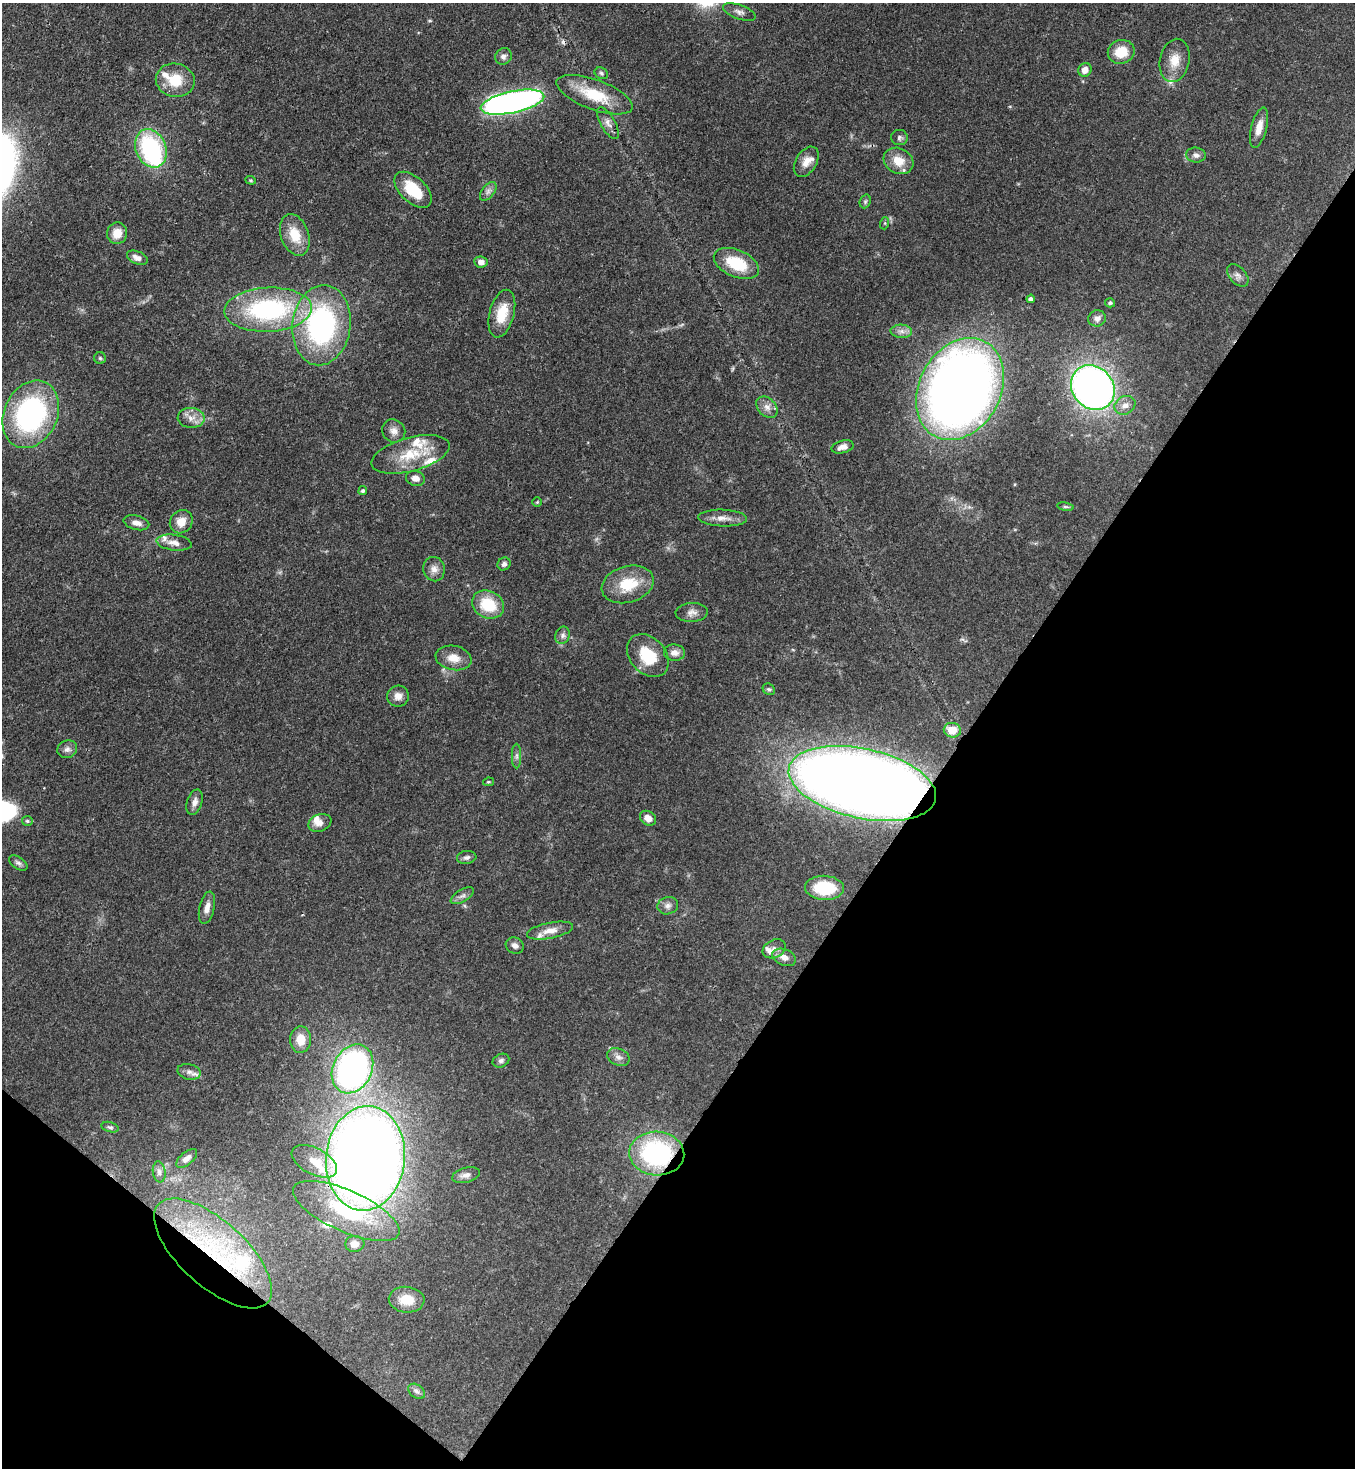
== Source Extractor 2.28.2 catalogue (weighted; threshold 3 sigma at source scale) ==
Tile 15 of 4 x 4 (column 3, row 4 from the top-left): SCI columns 2938-4290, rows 63-1528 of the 6007 x 5986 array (HDU 1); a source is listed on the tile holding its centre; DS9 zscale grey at full resolution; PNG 1357 x 1470 px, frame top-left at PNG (2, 3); each listed source drawn as its Kron ellipse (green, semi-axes under 4 px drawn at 4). Shown black and unused: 34% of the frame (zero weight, under 3 of 4 exposures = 7% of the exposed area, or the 3 px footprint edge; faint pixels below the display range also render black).
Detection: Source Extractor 2.28.2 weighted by HDU 2 'WHT'; one run over the whole footprint, this tile lists its part. Background 0.0969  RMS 0.004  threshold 0.0181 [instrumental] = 3 sigma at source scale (4.5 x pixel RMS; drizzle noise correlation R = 1.50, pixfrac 1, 0.05/0.05 arcsec/px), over >= 5 px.
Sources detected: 116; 1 inside a brighter object's white glare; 2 cosmic-ray / hot-pixel residue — neither listed nor drawn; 14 inside a brighter listed object's ellipse — not listed separately; the other 99 listed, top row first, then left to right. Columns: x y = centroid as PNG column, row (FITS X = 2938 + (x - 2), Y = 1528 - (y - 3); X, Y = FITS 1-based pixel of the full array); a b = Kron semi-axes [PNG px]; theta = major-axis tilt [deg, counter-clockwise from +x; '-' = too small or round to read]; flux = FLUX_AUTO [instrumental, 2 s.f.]
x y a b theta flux
739 12 17 7 -20 1.9
1121 52 13 12 - 8.7
503 56 8 8 - 1.6
1175 60 22 15 78 6.6
1085 70 7 6 - 3.1
601 73 7 5 -29 0.8
175 80 19 16 -10 11
595 95 40 15 -20 16
512 102 32 10 12 190
608 123 18 7 -60 2.7
1259 128 21 8 76 4.5
899 138 8 7 - 1.3
151 148 20 15 -67 46
1196 155 10 7 -7 1.6
898 161 15 12 -29 6.6
806 162 17 10 59 3.9
251 180 5 4 - 0.51
413 190 22 12 -43 14
488 191 11 6 53 1.6
865 201 7 5 70 0.74
885 223 6 4 72 0.5
117 233 11 10 - 5.2
295 235 21 14 -70 9.1
137 258 11 6 -22 2.4
481 262 7 5 -9 2.4
736 263 24 13 -23 16
1238 275 13 8 -48 2.1
1031 299 4 4 - 1.2
1110 303 5 4 - 0.63
268 310 44 22 3 61
502 314 24 12 75 9.6
1097 318 9 8 - 1.9
321 325 40 29 82 81
901 331 11 6 -3 2.1
100 358 6 6 - 0.78
1093 388 24 20 -49 200
960 389 54 41 61 410
1125 405 11 9 27 2.9
767 407 12 9 -45 2.6
31 414 35 26 65 76
191 418 13 10 -3 3.4
394 431 12 11 - 2.6
843 447 11 6 14 2.6
410 454 40 17 15 15
415 478 9 7 -17 2.4
363 491 4 4 - 0.87
537 502 4 4 - 0.39
1065 507 8 4 -8 0.67
723 518 24 8 -2 3.8
181 522 12 11 - 5
136 523 13 7 -15 2.6
174 543 18 8 -7 3.3
504 564 7 6 - 1.5
434 569 12 10 -76 2.9
628 584 26 18 16 14
488 605 16 13 -27 15
692 612 16 9 3 2.7
563 635 9 7 68 1.5
674 653 10 8 -6 2.7
648 655 24 17 -47 14
453 658 18 12 -11 5.3
769 689 6 5 - 0.84
398 696 11 10 - 2.8
952 730 8 7 - 6.6
67 749 10 9 - 1.9
517 756 12 4 90 1.3
488 782 5 4 - 0.46
862 783 75 35 -12 800
195 802 13 7 71 2.1
648 818 9 6 -35 2.7
27 821 5 5 - 0.71
320 823 12 8 20 2.8
467 857 10 6 8 1.3
18 863 10 6 -34 1.2
825 888 19 12 -4 20
462 896 13 6 30 1.7
668 906 10 8 17 1.9
207 908 16 7 77 3
550 931 23 8 11 4.2
515 945 9 7 -28 1.7
774 949 12 9 26 2.3
784 957 12 8 -21 3
301 1040 13 10 -89 6
618 1057 12 8 -24 2
501 1061 8 6 25 1.3
352 1069 25 19 63 130
189 1072 12 7 -14 2.1
110 1127 9 5 -14 0.84
657 1153 27 22 -3 57
187 1158 12 6 39 2.4
365 1158 52 39 84 640
314 1161 24 13 -27 6.8
159 1172 10 6 -82 1.6
466 1175 14 7 13 2.4
346 1211 57 20 -24 31
355 1244 9 8 - 3.2
213 1253 73 33 -42 66
407 1300 18 13 -4 7.9
417 1391 9 6 -39 1.4
Overlapping masked pixels (flux is a lower limit): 3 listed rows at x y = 862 783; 657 1153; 213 1253